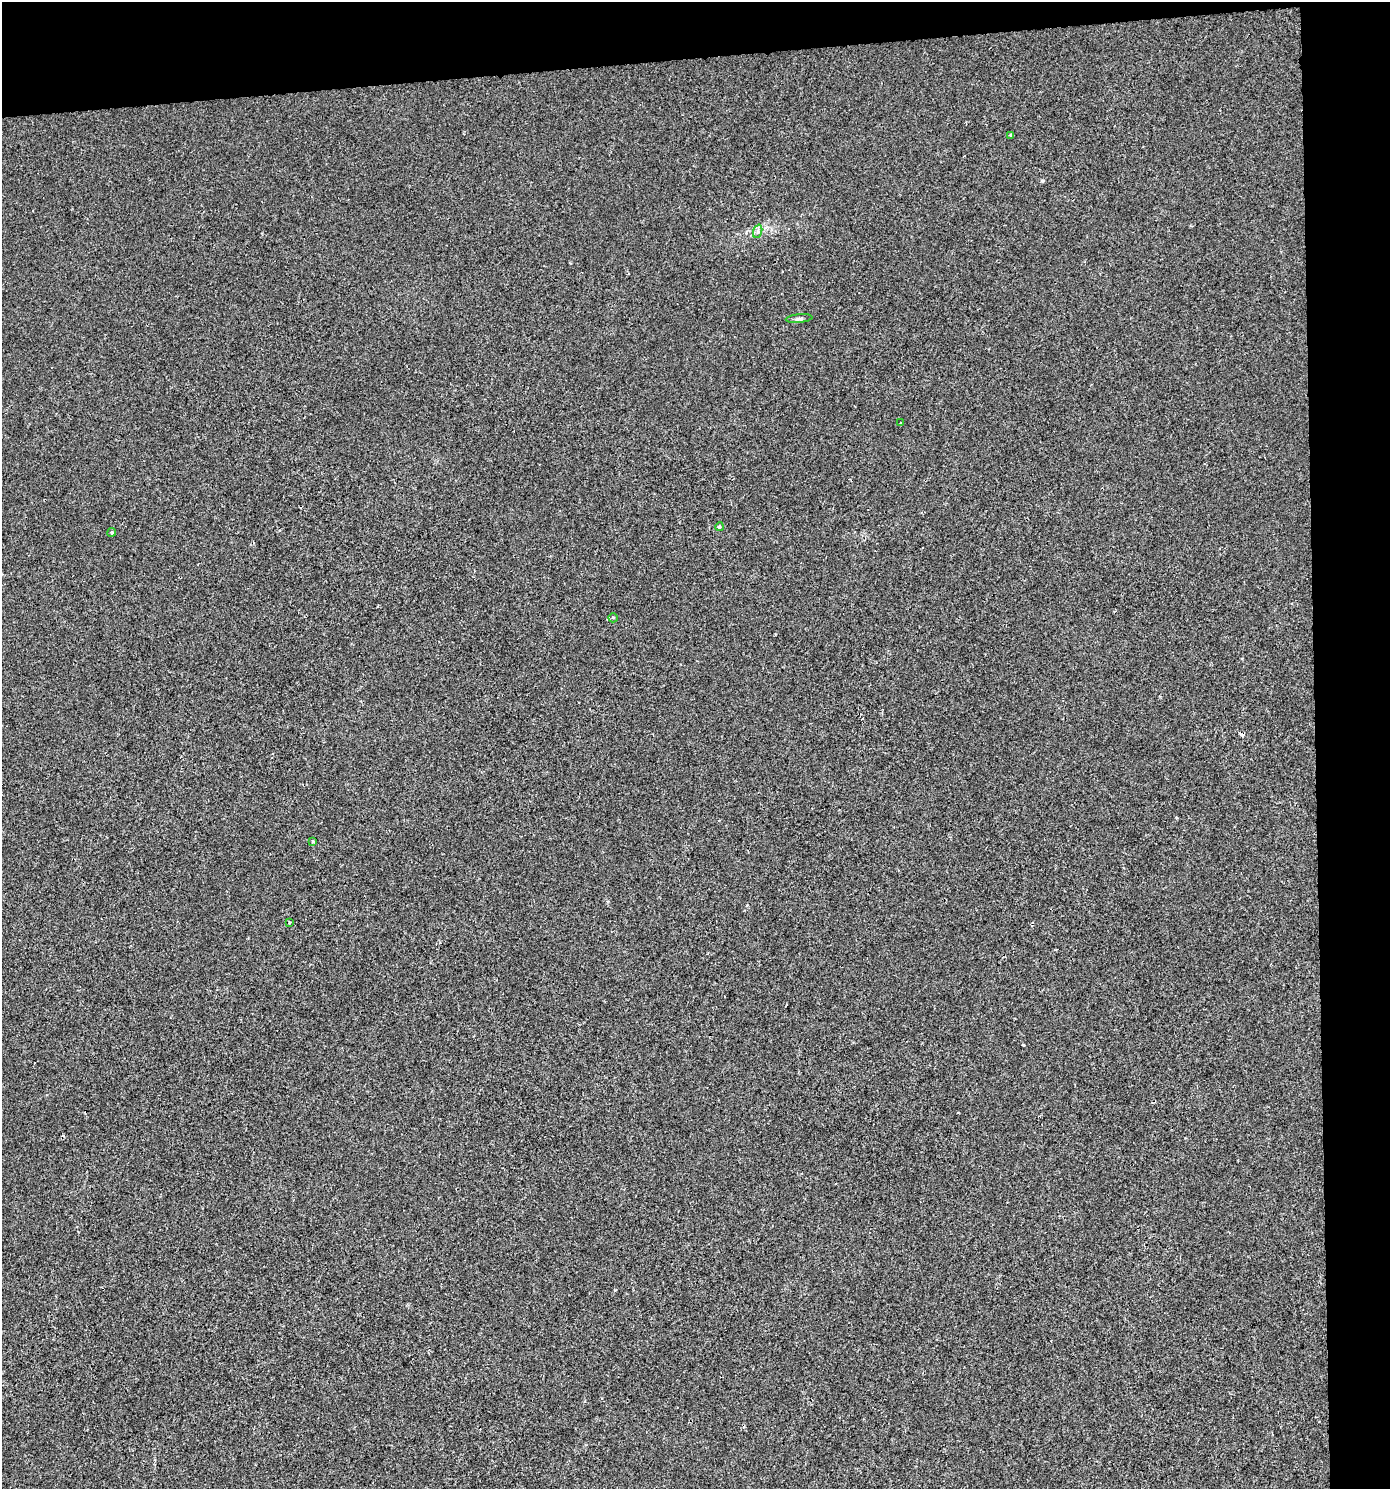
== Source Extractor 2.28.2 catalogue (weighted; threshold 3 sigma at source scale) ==
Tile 3 of 3 x 3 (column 3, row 1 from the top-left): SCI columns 2817-4204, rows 2975-4461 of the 4206 x 4461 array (HDU 1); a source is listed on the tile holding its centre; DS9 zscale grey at full resolution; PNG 1392 x 1491 px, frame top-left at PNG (2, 2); each listed source drawn as its Kron ellipse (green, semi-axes under 4 px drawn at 4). Shown black and unused: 9% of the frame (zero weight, under 2 of 3 exposures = <1% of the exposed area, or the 3 px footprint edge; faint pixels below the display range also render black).
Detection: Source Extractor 2.28.2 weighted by HDU 2 'WHT'; one run over the whole footprint, this tile lists its part. Background 0.00186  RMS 0.0044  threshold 0.0199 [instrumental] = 3 sigma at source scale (4.5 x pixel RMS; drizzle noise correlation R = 1.50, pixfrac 1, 0.0396/0.0396 arcsec/px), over >= 5 px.
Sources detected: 11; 2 cosmic-ray / hot-pixel residue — neither listed nor drawn; the other 9 listed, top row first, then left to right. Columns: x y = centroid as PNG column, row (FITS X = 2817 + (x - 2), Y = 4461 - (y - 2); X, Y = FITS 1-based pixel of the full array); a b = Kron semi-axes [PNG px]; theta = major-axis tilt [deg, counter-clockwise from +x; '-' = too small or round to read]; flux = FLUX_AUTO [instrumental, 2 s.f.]
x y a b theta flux
1011 135 4 3 - 0.65
758 231 7 4 72 1
799 319 13 4 5 1.2
900 423 3 3 - 0.99
719 527 4 4 - 0.86
112 532 4 3 - 0.43
613 618 5 4 - 0.76
313 841 3 2 - 0.53
289 922 4 3 - 0.53